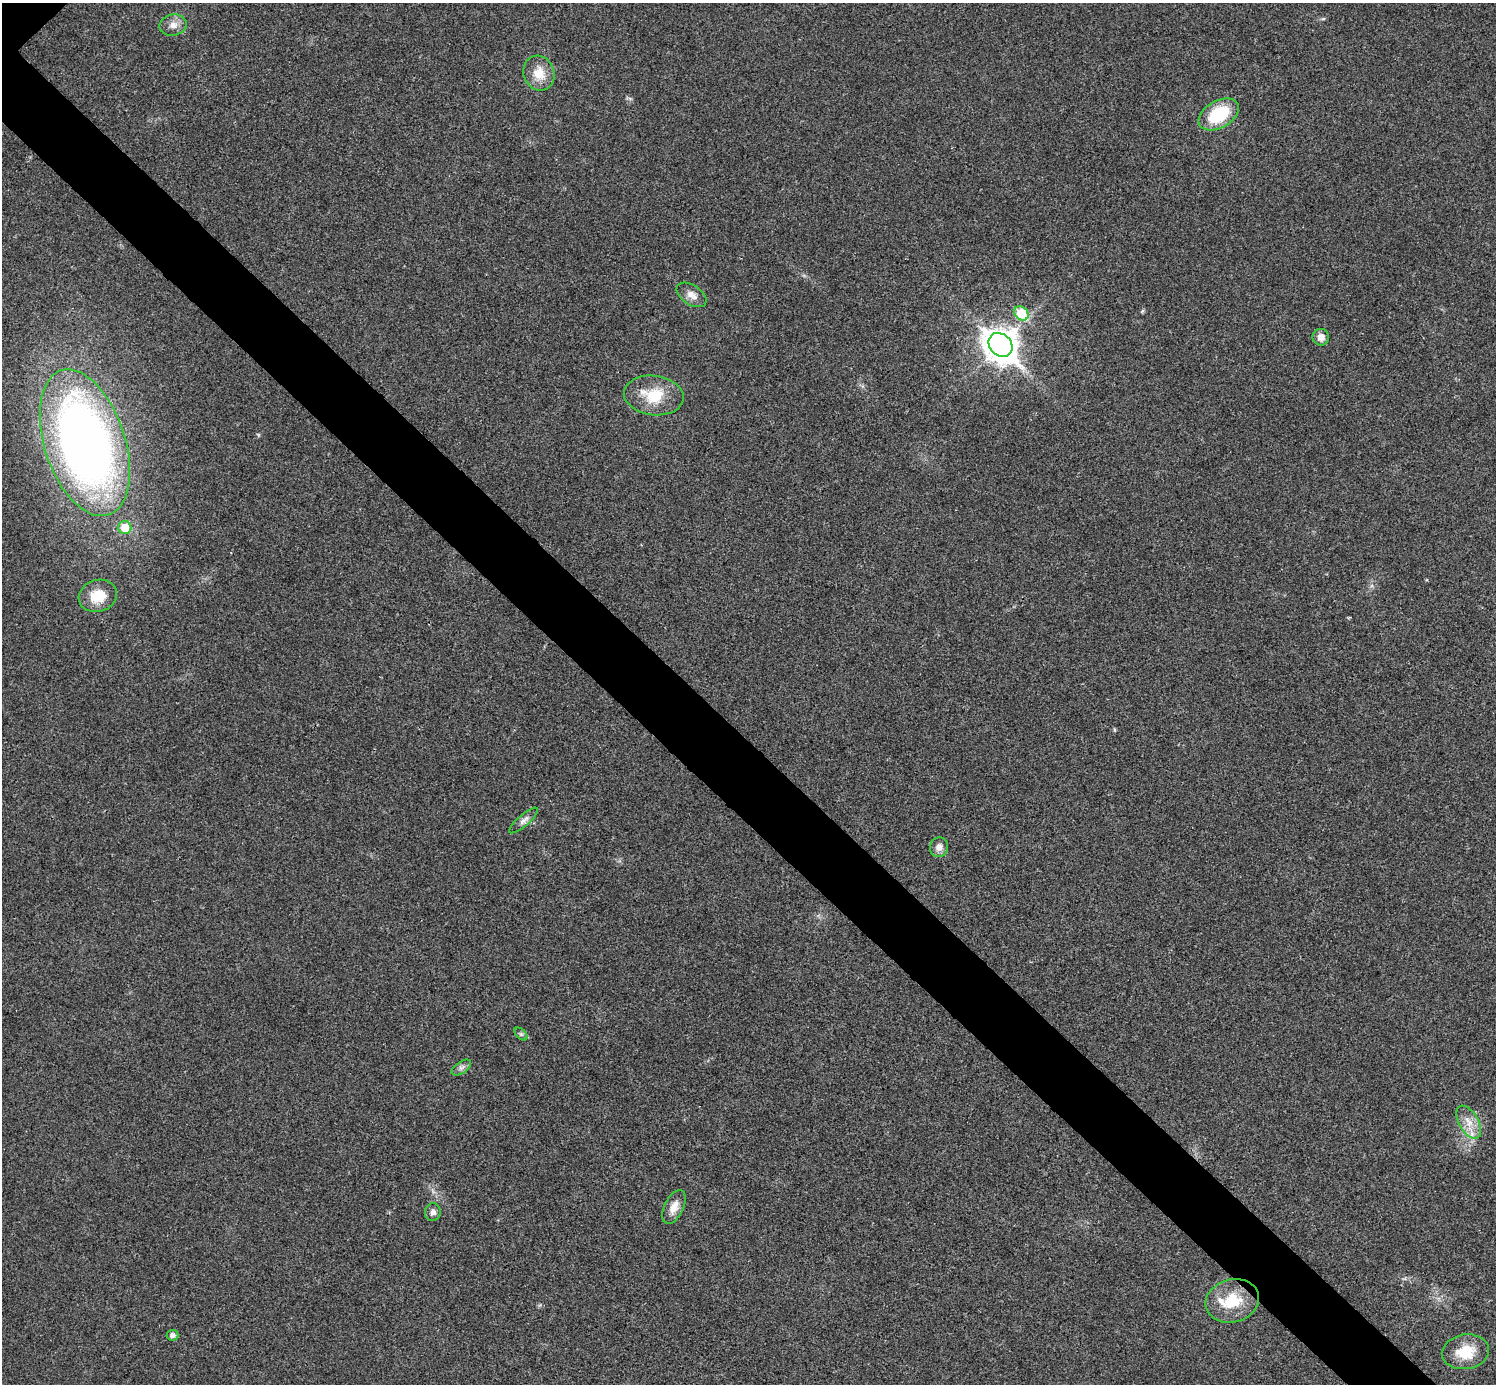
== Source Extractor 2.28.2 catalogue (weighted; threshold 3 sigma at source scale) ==
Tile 6 of 4 x 4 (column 2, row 2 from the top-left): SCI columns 1500-2993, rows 3063-4444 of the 5983 x 5983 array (HDU 1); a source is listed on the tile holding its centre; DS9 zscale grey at full resolution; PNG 1498 x 1386 px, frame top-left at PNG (2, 3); each listed source drawn as its Kron ellipse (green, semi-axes under 4 px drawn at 4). Shown black and unused: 6% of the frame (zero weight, under 3 of 4 exposures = <1% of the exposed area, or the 3 px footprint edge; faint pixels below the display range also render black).
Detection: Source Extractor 2.28.2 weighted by HDU 2 'WHT'; one run over the whole footprint, this tile lists its part. Background 0.0218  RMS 0.0056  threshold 0.0251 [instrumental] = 3 sigma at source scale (4.5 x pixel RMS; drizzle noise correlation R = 1.50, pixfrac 1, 0.05/0.05 arcsec/px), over >= 5 px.
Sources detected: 22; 1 inside a brighter listed object's ellipse — not listed separately; the other 21 listed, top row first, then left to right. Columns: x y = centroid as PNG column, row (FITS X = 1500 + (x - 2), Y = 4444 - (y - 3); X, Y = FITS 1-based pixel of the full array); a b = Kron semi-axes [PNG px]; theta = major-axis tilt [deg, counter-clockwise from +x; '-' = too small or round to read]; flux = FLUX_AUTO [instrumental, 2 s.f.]
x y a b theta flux
173 25 14 10 10 4.3
539 73 18 15 -67 10
1219 114 22 13 30 28
692 295 16 10 -33 4.5
1021 313 8 6 -45 22
1321 337 8 8 - 4.1
1000 345 13 10 -44 920
654 395 30 19 -7 19
85 443 76 40 -72 420
125 528 6 6 - 11
98 596 19 16 18 13
524 820 18 5 40 2.7
939 847 10 9 - 3.7
521 1034 8 4 -45 1.2
461 1068 11 6 35 2.1
1469 1122 18 9 -60 6.9
674 1207 18 9 64 5.9
433 1212 9 8 - 2.6
1232 1301 27 21 16 20
173 1335 6 5 - 2.3
1465 1352 23 17 9 16